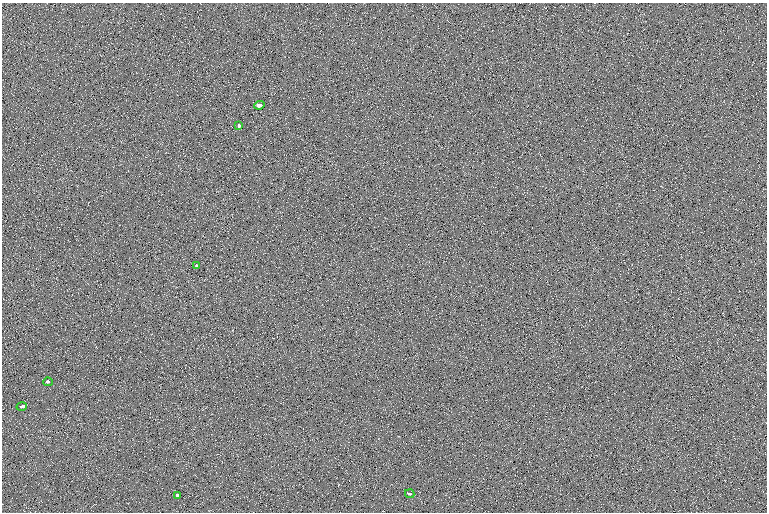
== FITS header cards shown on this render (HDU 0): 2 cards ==
NAXIS1  =                  765
NAXIS2  =                  510

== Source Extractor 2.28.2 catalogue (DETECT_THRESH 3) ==
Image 765 x 510 px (HDU 0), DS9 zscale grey, 1 PNG px = 1 image px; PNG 769 x 514 px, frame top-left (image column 1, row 510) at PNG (2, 3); each listed source drawn as its Kron ellipse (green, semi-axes under 4 px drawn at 4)
Background -0.657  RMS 5.7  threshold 17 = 3 sigma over >= 5 px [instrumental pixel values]
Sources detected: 7; all 7 listed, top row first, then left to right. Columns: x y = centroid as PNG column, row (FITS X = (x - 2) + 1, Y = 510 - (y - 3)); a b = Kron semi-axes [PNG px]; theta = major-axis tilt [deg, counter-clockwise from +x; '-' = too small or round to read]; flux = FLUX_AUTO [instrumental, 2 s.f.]
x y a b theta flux
259 105 5 3 - 3500
239 126 3 3 - 1600
196 266 3 2 - 620
48 382 5 4 - 850
22 407 5 3 - 1300
410 494 5 3 - 870
177 495 3 3 - 1600